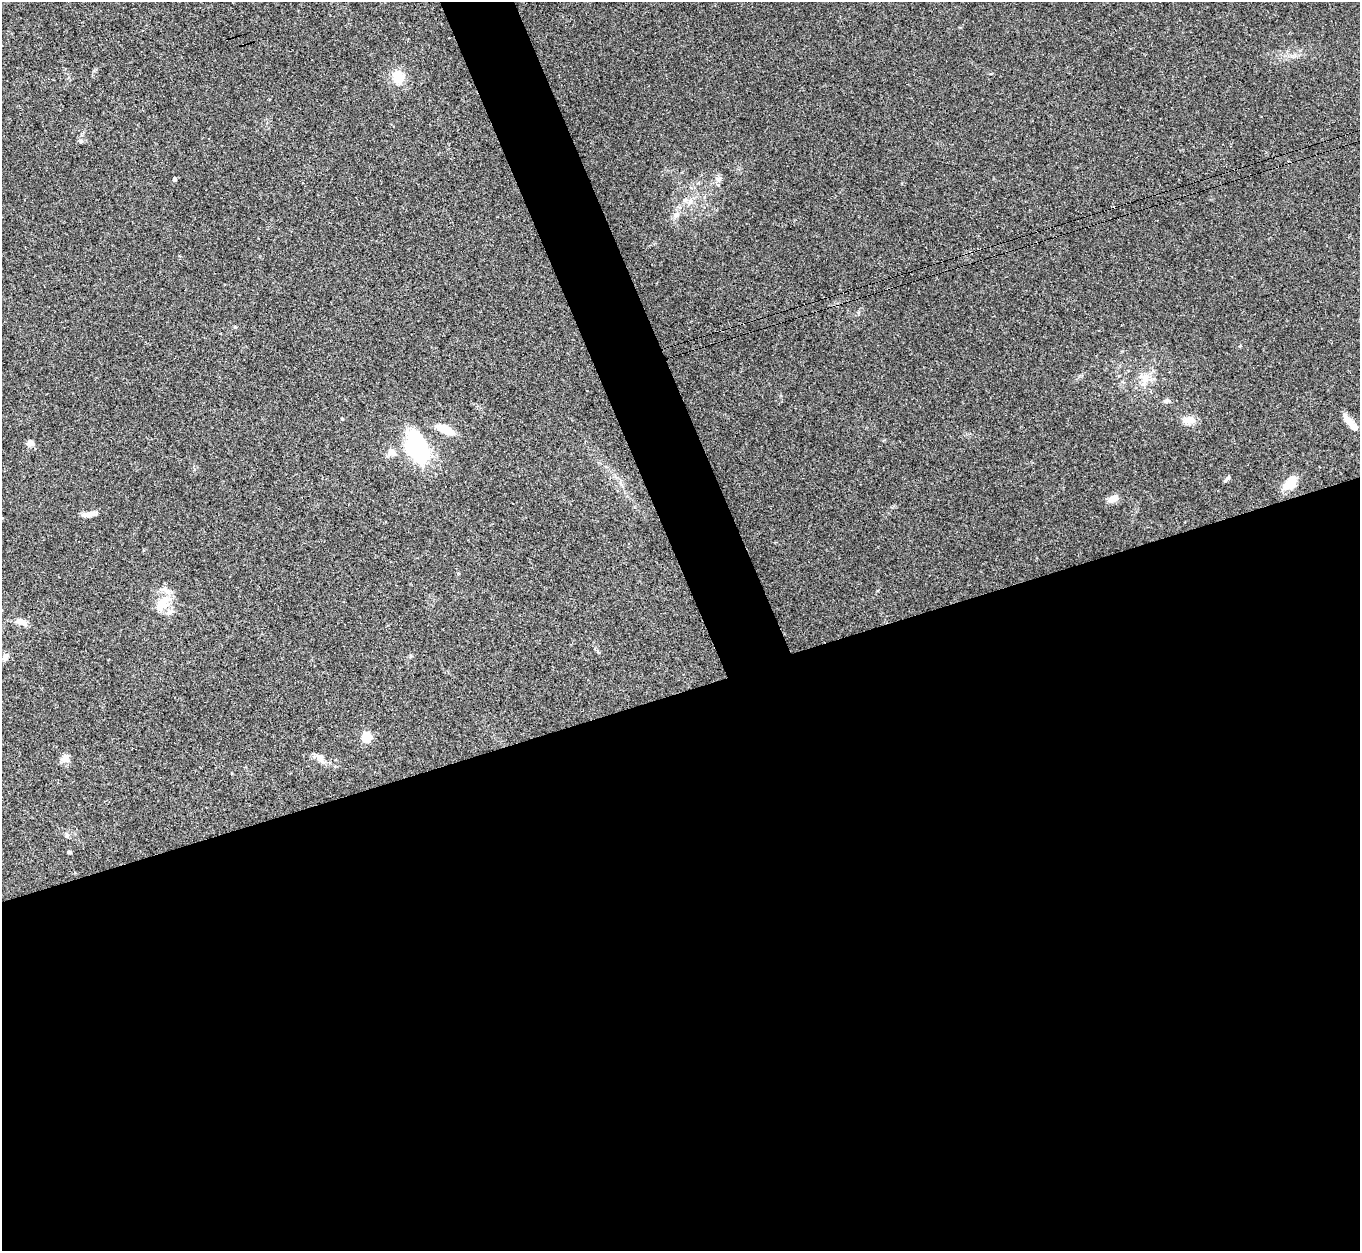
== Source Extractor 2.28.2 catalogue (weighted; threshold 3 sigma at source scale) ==
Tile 15 of 4 x 4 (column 3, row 4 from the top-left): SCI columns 2729-4086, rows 286-1534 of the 5454 x 5439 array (HDU 1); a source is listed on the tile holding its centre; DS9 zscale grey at full resolution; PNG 1362 x 1253 px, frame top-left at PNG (2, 2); no overlay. Shown black and unused: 48% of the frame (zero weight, under 3 of 4 exposures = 1% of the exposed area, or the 3 px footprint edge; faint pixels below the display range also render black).
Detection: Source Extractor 2.28.2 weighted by HDU 2 'WHT'; one run over the whole footprint, this tile lists its part. Background 0.0606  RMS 0.0052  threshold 0.0236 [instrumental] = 3 sigma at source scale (4.5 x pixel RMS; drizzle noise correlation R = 1.50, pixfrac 1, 0.05/0.05 arcsec/px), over >= 5 px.
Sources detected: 31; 1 cosmic-ray / hot-pixel residue — not listed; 1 inside a brighter listed object's ellipse — not listed separately; the other 29 listed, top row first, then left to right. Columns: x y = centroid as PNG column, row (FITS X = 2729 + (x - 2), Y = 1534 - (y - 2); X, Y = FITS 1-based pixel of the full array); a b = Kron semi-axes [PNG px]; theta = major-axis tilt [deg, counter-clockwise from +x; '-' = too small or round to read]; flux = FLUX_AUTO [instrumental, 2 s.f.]
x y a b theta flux
398 77 15 12 -69 9.7
81 141 5 5 - 1
174 179 4 3 - 1.6
719 179 9 6 41 2
690 202 10 5 62 2.2
676 215 9 7 29 2.1
235 327 6 4 -18 0.58
1144 379 21 13 84 8
1167 401 8 6 15 1.5
342 419 4 3 - 0.44
1189 420 15 9 -2 5.5
1350 422 16 7 -51 6.9
445 429 16 7 -24 12
31 443 10 7 -34 2.3
418 449 27 16 -64 70
391 452 12 11 - 3.7
1226 480 10 3 45 0.98
1290 483 20 11 51 8.6
1113 499 16 8 29 3.7
89 514 17 6 11 4.2
161 604 25 12 52 13
21 622 17 8 -20 4
410 656 6 4 89 0.65
5 657 10 7 59 2.6
366 737 5 5 - 32
320 757 9 8 - 2.5
65 758 12 9 41 3.5
67 835 6 6 - 1.1
69 852 5 4 - 0.62
Unlisted compact peaks at least as high as the median listed source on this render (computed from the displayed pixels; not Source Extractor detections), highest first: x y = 1240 346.